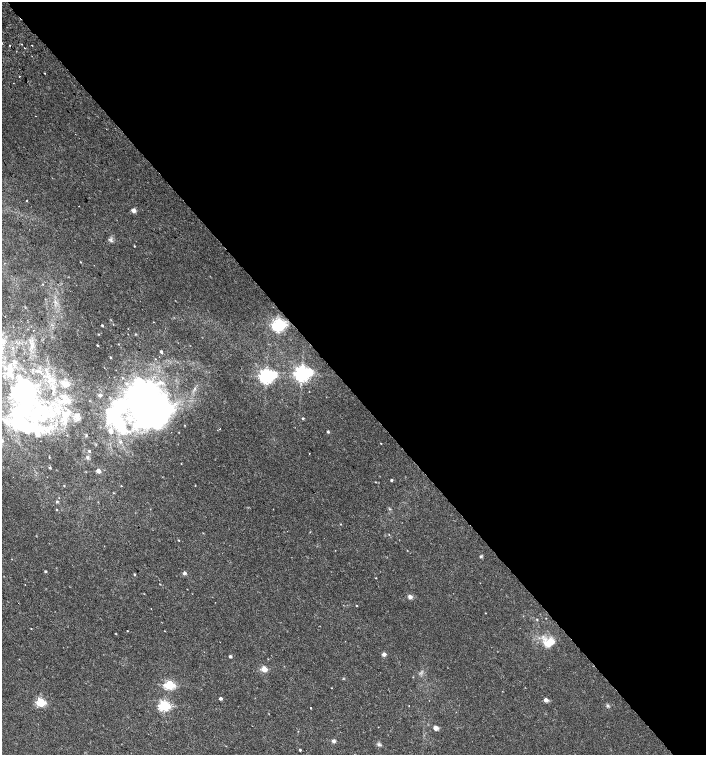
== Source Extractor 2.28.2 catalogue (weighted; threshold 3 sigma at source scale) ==
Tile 8 of 4 x 4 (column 4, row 2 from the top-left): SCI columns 4407-5814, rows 3047-4552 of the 6060 x 6084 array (HDU 1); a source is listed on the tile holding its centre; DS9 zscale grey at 2 x 2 block average (1 PNG px = mean of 2 x 2 image px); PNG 708 x 757 px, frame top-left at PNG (2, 2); no overlay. Shown black and unused: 52% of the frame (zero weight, under 2 of 3 exposures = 2% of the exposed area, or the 3 px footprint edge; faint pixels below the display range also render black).
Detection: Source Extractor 2.28.2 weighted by HDU 2 'WHT'; one run over the whole footprint, this tile lists its part. Background 0.00358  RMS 0.0025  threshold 0.0114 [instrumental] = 3 sigma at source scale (4.5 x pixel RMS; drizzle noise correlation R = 1.50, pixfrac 1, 0.0396/0.0396 arcsec/px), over >= 5 px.
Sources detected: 106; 6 inside a brighter object's white glare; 3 cosmic-ray / hot-pixel residue — not listed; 12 inside a brighter listed object's ellipse — not listed separately; the other 85 listed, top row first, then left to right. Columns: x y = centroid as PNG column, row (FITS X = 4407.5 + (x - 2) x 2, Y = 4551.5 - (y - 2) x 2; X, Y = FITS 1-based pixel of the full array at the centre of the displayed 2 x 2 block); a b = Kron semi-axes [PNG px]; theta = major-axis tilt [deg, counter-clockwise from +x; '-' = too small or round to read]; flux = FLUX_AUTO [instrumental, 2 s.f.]
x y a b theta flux
2 43 2 2 - 1.5
10 45 2 2 - 0.31
32 45 2 2 - 0.36
24 48 2 2 - 1
45 73 2 2 - 0.28
19 76 2 2 - 0.39
27 201 2 2 - 0.46
79 206 2 2 - 0.19
134 210 5 4 - 2.2
111 240 6 4 81 1.3
134 246 2 2 - 0.32
80 262 2 2 - 0.26
43 284 2 2 - 0.42
102 325 3 2 - 0.62
278 325 4 4 - 160
98 334 3 2 - 0.27
136 334 3 2 - 0.41
97 345 2 2 - 0.48
161 352 3 3 - 0.9
110 357 3 2 - 0.39
9 369 3 3 - 2.5
32 370 2 2 - 0.29
302 374 5 4 - 280
266 376 5 4 - 240
65 384 10 6 -23 3
23 389 18 15 75 62
141 400 49 37 -2 200
60 401 11 7 17 6.1
36 412 25 16 28 32
76 416 11 7 -76 3.7
303 418 2 2 - 0.65
64 419 11 7 23 6.6
34 427 40 15 -10 32
220 429 2 2 - 0.49
111 431 4 4 - 3.1
328 432 3 2 - 0.93
381 443 2 2 - 0.24
89 451 3 3 - 0.79
309 453 2 2 - 0.31
49 457 2 2 - 0.27
87 457 4 3 - 0.81
181 464 2 2 - 0.21
50 468 3 3 - 0.55
98 471 3 3 - 4.5
86 472 3 2 - 0.2
391 480 2 2 - 0.81
375 482 2 2 - 0.25
64 486 2 2 - 0.27
121 486 2 2 - 0.24
113 493 3 2 - 0.25
57 501 4 3 - 0.53
57 510 3 2 - 0.3
341 524 2 2 - 0.26
389 535 3 2 - 0.24
179 540 3 2 - 0.37
407 550 2 2 - 0.24
480 557 5 3 - 0.66
45 571 3 2 - 0.75
184 573 3 2 - 2.6
135 574 2 2 - 0.6
376 578 2 2 - 0.25
25 584 2 2 - 0.21
160 584 2 2 - 0.27
410 597 5 4 - 2
356 605 2 2 - 0.34
537 620 3 2 - 0.39
116 634 3 2 - 0.26
549 643 13 8 31 8.4
384 654 3 2 - 4.4
230 656 2 2 - 1.7
264 669 3 3 - 15
169 685 4 3 - 53
221 698 2 2 - 1.9
546 700 3 2 - 6.2
41 702 3 3 - 43
409 705 2 2 - 0.23
607 705 5 3 - 0.75
164 706 4 3 - 84
310 708 2 2 - 1
435 728 6 5 - 1.9
298 731 2 2 - 0.24
333 741 5 5 - 1.2
379 745 7 3 -12 1.1
226 746 2 2 - 0.26
300 750 2 2 - 0.94
Overlapping masked pixels (flux is a lower limit): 1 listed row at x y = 278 325
Isophote crosses this tile's border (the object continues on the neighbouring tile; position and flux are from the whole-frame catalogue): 2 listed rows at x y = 2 43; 34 427
Diffuse or blended objects may show on this block-average render without a row.